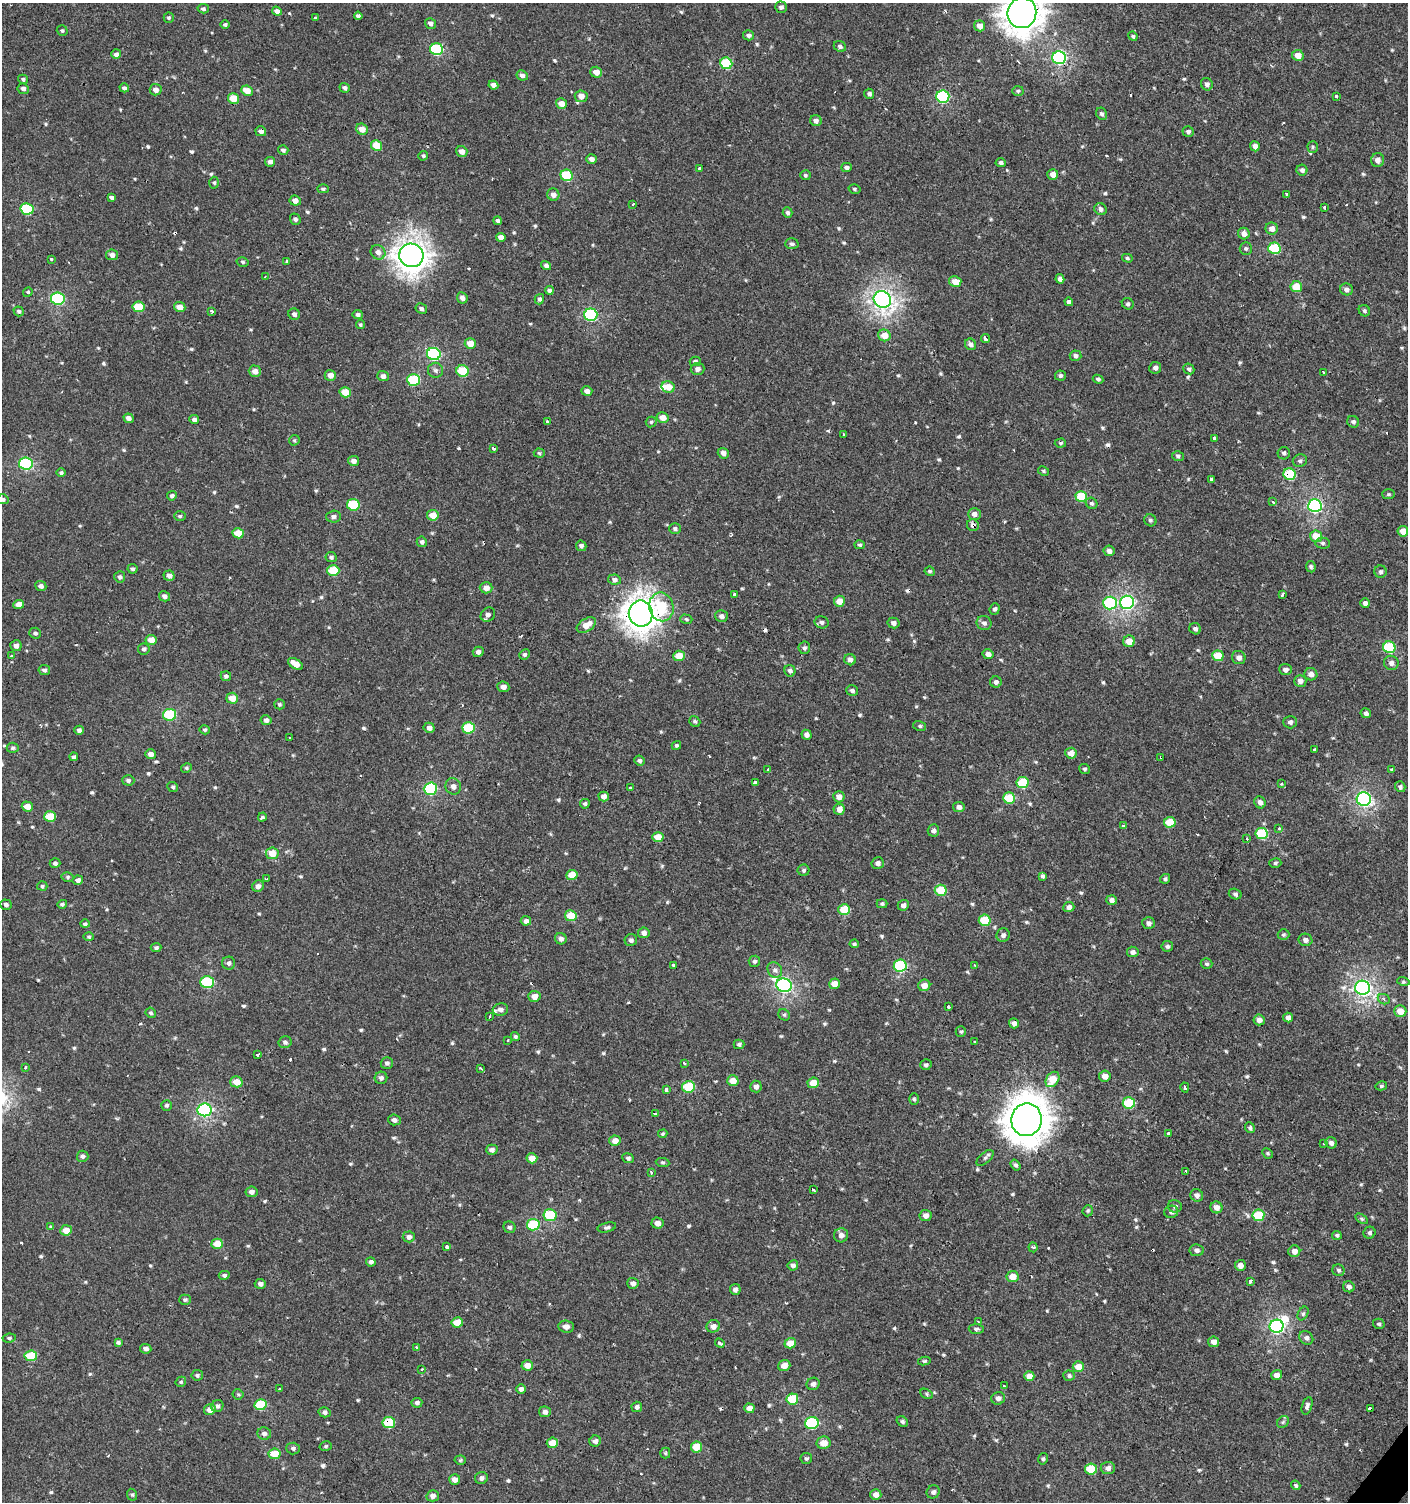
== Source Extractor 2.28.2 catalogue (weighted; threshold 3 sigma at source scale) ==
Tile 6 of 4 x 4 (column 2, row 2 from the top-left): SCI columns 1638-3043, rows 3031-4530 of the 6057 x 6034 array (HDU 1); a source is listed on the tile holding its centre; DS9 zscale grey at full resolution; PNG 1410 x 1504 px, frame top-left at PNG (2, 3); each listed source drawn as its Kron ellipse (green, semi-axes under 4 px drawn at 4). Shown black and unused: <1% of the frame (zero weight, under 2 of 3 exposures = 2% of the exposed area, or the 3 px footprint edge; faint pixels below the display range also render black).
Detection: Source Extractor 2.28.2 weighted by HDU 2 'WHT'; one run over the whole footprint, this tile lists its part. Background 7.35e-04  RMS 0.0038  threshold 0.0169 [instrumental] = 3 sigma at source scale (4.5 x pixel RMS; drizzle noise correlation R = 1.50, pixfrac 1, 0.0396/0.0396 arcsec/px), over >= 5 px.
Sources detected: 677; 1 inside a brighter object's white glare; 26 cosmic-ray / hot-pixel residue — neither listed nor drawn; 2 inside a brighter listed object's ellipse — not listed separately; of the other 648, all 500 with FLUX_AUTO >= 0.535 (the completeness limit of this list) listed and drawn (148 fainter detections not listed), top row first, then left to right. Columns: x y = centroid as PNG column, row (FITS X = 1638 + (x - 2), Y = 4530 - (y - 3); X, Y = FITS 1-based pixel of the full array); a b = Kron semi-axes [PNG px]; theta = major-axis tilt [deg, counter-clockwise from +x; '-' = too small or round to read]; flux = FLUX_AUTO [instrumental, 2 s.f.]
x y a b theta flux
781 7 6 5 - 1.1
203 9 6 4 -14 0.8
277 11 5 4 - 1.6
1022 13 15 14 - 590
358 16 4 4 - 0.94
315 17 3 3 - 3.3
169 18 5 5 - 0.65
430 23 6 5 - 1.4
225 25 5 4 - 0.71
980 26 5 5 - 3.3
62 31 5 5 - 0.72
749 35 5 5 - 1
1133 36 5 4 - 0.62
840 46 6 5 - 0.95
437 49 6 6 - 30
116 54 5 4 - 1.3
1298 55 6 5 - 4.1
1059 58 7 6 - 70
726 63 6 5 - 19
596 72 6 5 - 3.2
522 75 5 5 - 1.4
23 79 5 4 - 0.74
1207 84 6 5 - 1.1
493 85 5 4 - 1.8
124 88 5 4 - 0.96
345 88 5 4 - 1
23 89 6 5 - 1.3
156 90 6 5 - 2.2
247 91 6 5 - 4.7
1018 91 5 5 - 0.67
869 94 5 5 - 0.99
581 96 6 6 - 2.7
1336 96 3 3 - 0.78
943 97 6 6 - 40
233 98 5 5 - 7.8
561 103 5 5 - 3.1
1102 114 6 5 - 1
816 121 6 5 - 1.5
362 129 6 5 - 3.5
261 131 5 5 - 1.6
1188 132 5 5 - 1.1
377 145 5 5 - 6.5
1255 146 5 4 - 2
1313 147 6 5 - 0.61
283 150 5 5 - 0.93
462 151 6 5 - 2.3
423 156 5 4 - 0.57
591 159 5 4 - 1.6
1378 160 7 6 - 1.7
270 162 5 5 - 1.2
1001 162 5 4 - 0.9
847 167 5 4 - 1.2
699 169 3 3 - 1.5
1302 170 5 5 - 1.1
1053 174 5 5 - 2.5
567 175 6 5 - 19
805 175 5 5 - 0.68
214 183 6 4 -88 0.61
323 189 6 4 -1 0.65
855 189 6 4 -16 0.64
1287 194 3 3 - 2.9
553 195 6 6 - 1.7
111 197 4 3 - 0.84
295 201 5 5 - 2.4
632 204 3 3 - 7.4
1324 208 3 3 - 1.8
27 209 6 5 - 23
1100 209 6 5 - 1.4
788 213 5 5 - 0.87
295 219 6 5 - 0.98
498 221 4 4 - 0.86
1272 229 6 6 - 2.2
1244 234 6 5 - 2.5
501 237 5 4 - 2
792 244 7 5 0 0.86
1274 248 6 6 - 22
1246 249 6 6 - 0.82
378 252 8 7 - 1.9
112 255 6 5 - 1.7
411 255 12 11 - 360
1127 258 5 4 - 0.54
51 259 3 3 - 1.6
243 262 6 4 -16 0.61
286 262 3 3 - 0.87
546 265 5 4 - 0.95
265 277 3 2 - 0.59
1060 279 5 4 - 1.3
955 281 6 5 - 3.5
1296 287 6 5 - 7
1346 289 6 6 - 1.4
549 290 4 4 - 0.94
28 292 5 4 - 0.82
58 298 7 6 - 42
462 298 6 5 - 1.5
539 299 5 4 - 0.85
882 299 9 8 - 190
1069 302 4 4 - 1.1
1128 304 6 5 - 0.66
138 307 6 5 - 9.2
180 307 5 5 - 3.2
421 309 6 5 - 0.83
19 311 5 4 - 0.77
212 311 4 4 - 1
1364 311 6 5 - 0.74
294 314 6 5 - 1.1
358 314 5 4 - 0.92
591 315 6 6 - 43
360 325 4 4 - 0.62
884 335 6 6 - 4.6
985 339 4 3 - 5
470 344 5 5 - 4.5
971 344 6 5 - 1.7
434 354 7 6 - 38
1075 356 6 5 - 1.1
695 361 5 4 - 0.85
1155 368 6 5 - 1.2
698 369 7 6 - 1.5
1189 369 6 5 - 0.75
436 370 7 7 - 1.2
255 371 6 5 - 2.2
463 371 6 5 - 14
1324 372 3 3 - 0.75
330 375 6 5 - 2.5
383 376 5 5 - 1.5
1060 376 5 5 - 0.83
1098 379 5 4 - 0.69
413 380 6 6 - 25
668 387 7 5 -12 4.9
587 391 5 5 - 1.9
345 392 5 5 - 6.3
129 418 5 4 - 1.8
663 418 6 5 - 3.7
194 419 5 4 - 1.1
547 422 3 3 - 2.2
651 422 5 5 - 0.6
1353 422 6 5 - 0.98
844 434 3 3 - 1.4
1214 438 3 3 - 2.1
294 440 5 5 - 0.55
1060 443 5 4 - 0.63
493 449 3 3 - 2.2
539 453 5 4 - 0.56
723 453 6 5 - 1.6
1284 453 6 6 - 0.89
1178 456 6 5 - 0.74
353 461 5 5 - 1.7
1300 461 7 6 - 0.92
26 464 7 6 - 41
1043 471 6 4 -28 0.53
61 473 5 4 - 0.64
1290 474 6 6 - 24
1212 479 3 3 - 12
1388 494 6 5 - 0.59
172 496 5 4 - 0.85
1081 496 6 5 - 14
3 499 5 5 - 0.86
1273 502 3 2 - 0.69
1092 503 6 5 - 0.76
353 505 6 5 - 19
1315 506 7 6 - 76
974 514 6 6 - 1.8
433 515 6 5 - 4.7
180 516 6 5 - 0.63
334 516 7 6 - 1.3
1150 520 6 5 - 0.79
973 525 6 5 - 1.2
675 529 6 5 - 0.81
1403 531 5 5 - 3.7
238 533 5 5 - 6.9
1316 536 6 6 - 6.3
422 542 5 5 - 1.1
1323 543 7 5 -2 0.8
860 545 5 4 - 0.63
581 546 5 5 - 0.94
1109 551 5 5 - 1.7
331 557 6 5 - 0.85
1311 567 5 5 - 0.78
133 569 5 5 - 0.68
333 571 6 5 - 13
930 571 5 4 - 0.62
1381 572 6 6 - 0.93
169 576 5 5 - 1.8
120 577 5 5 - 0.99
614 580 6 5 - 1.2
41 586 6 5 - 1.4
486 588 6 5 - 2.7
734 594 3 3 - 1.3
1282 594 3 3 - 1.5
164 596 5 5 - 1.4
839 601 5 5 - 4.1
1127 602 7 7 - 86
1110 603 7 6 - 29
1365 603 5 5 - 1.2
19 605 5 4 - 3.1
661 607 14 12 -78 16
995 609 6 5 - 0.97
641 614 13 12 - 400
488 615 8 6 45 1.5
721 616 6 5 - 1.5
686 619 6 4 -17 0.57
822 622 7 6 - 1.1
893 623 6 5 - 1.4
984 623 7 7 - 1.4
586 625 11 6 32 4.3
1195 629 6 5 - 1.1
35 633 6 5 - 0.83
151 640 5 5 - 3.8
1129 641 6 5 - 4.3
16 646 5 5 - 1.6
1389 647 6 6 - 25
804 648 6 6 - 0.8
144 649 6 5 - 0.93
478 652 5 5 - 1.2
524 654 5 5 - 0.79
988 654 5 5 - 1.7
11 656 3 3 - 1.8
679 656 6 5 - 6
1218 656 6 5 - 8.7
1239 657 7 6 - 1.9
850 660 6 5 - 1.5
1391 663 7 7 - 1.6
295 664 8 5 -33 3.8
44 670 6 5 - 0.94
1285 670 6 5 - 1.5
790 671 6 5 - 1.1
1311 674 6 6 - 2.1
226 676 5 5 - 0.99
1300 681 6 6 - 1.7
996 682 6 5 - 1.4
503 687 6 5 - 2
852 690 6 5 - 1.1
232 698 6 5 - 4.5
279 704 5 5 - 0.58
1366 713 5 5 - 1.1
169 715 6 6 - 16
266 720 5 5 - 1.2
695 721 6 5 - 0.66
1290 722 7 6 - 1.1
920 726 6 5 - 0.7
429 728 5 5 - 1.7
469 728 6 5 - 20
79 730 5 4 - 0.94
205 730 5 4 - 0.58
806 735 5 5 - 1.5
290 738 3 3 - 0.75
676 745 5 4 - 0.66
13 748 6 5 - 0.84
1314 750 3 3 - 3.3
1071 753 6 5 - 3.7
151 754 5 5 - 2.1
74 757 4 4 - 0.89
1161 757 3 3 - 0.58
639 760 5 5 - 0.83
186 768 5 4 - 0.57
1085 769 5 5 - 0.65
768 770 4 3 - 4.8
1392 770 3 3 - 3.2
128 780 6 5 - 0.91
755 783 3 3 - 2.7
1023 783 6 6 - 18
1281 783 3 3 - 1.7
453 786 8 7 - 1.9
173 787 5 4 - 0.68
1400 787 5 5 - 0.85
630 788 3 3 - 0.76
430 789 6 6 - 38
604 796 5 5 - 1.8
839 797 6 5 - 2.5
1009 798 6 5 - 12
1364 799 7 7 - 89
1260 802 6 5 - 1.6
585 804 5 4 - 0.66
27 806 5 5 - 3.5
959 807 6 5 - 1.6
839 809 5 5 - 2.8
50 817 6 5 - 8.6
262 817 4 4 - 1.1
1170 822 6 5 - 9.6
1123 826 4 3 - 0.67
1279 828 3 3 - 1.9
933 830 6 5 - 1.3
1262 833 6 6 - 21
658 837 5 5 - 5.3
1247 839 4 3 - 1.2
272 853 6 6 - 6
55 863 5 5 - 0.87
878 863 6 6 - 1.4
1275 863 6 4 16 0.62
804 870 6 6 - 0.82
572 875 5 5 - 6.1
1043 876 4 4 - 0.83
68 877 6 5 - 0.66
266 879 4 3 - 0.56
1165 879 5 5 - 0.69
78 880 5 4 - 1.6
42 886 5 4 - 0.61
258 886 6 5 - 1.5
941 890 6 5 - 11
1235 894 6 5 - 0.9
1112 900 5 5 - 1.5
62 904 5 4 - 0.8
882 904 5 4 - 0.68
6 905 6 5 - 1
903 905 6 5 - 1.4
1069 907 5 5 - 1.5
844 909 6 5 - 11
571 916 6 5 - 8.7
985 920 6 5 - 13
526 921 5 4 - 1.5
1148 923 6 6 - 1.3
85 924 5 4 - 0.78
644 933 5 5 - 1.6
1003 935 7 6 - 1.3
1283 935 6 5 - 0.68
89 937 5 4 - 0.55
561 939 6 5 - 1.5
631 940 6 6 - 1.1
1305 940 7 6 - 1.5
854 944 4 4 - 0.65
1167 946 6 5 - 0.85
156 948 5 4 - 0.79
1133 952 6 5 - 1.3
754 961 6 5 - 0.81
229 963 6 6 - 1
1206 964 6 5 - 0.77
673 965 4 3 - 1.6
900 966 6 6 - 30
975 966 3 3 - 1.3
775 970 8 7 - 1.4
1403 981 6 4 -15 0.55
207 982 7 6 - 26
834 984 5 5 - 3.7
784 985 8 6 -19 86
924 985 6 6 - 3
1363 988 7 7 - 140
534 996 6 5 - 3.1
1384 999 6 5 - 0.86
949 1007 3 3 - 2.5
500 1009 8 6 12 1.6
1400 1011 6 5 - 4.4
151 1013 5 5 - 0.66
784 1015 6 5 - 0.63
490 1017 3 3 - 3.6
1288 1018 5 5 - 1.8
1259 1020 5 5 - 1.8
1014 1023 5 4 - 1.5
961 1031 5 5 - 0.62
515 1036 5 4 - 0.69
508 1040 3 2 - 0.79
285 1042 6 6 - 0.96
975 1042 3 3 - 1.7
739 1044 5 4 - 0.79
257 1055 3 3 - 1.2
387 1063 6 6 - 1.1
684 1063 3 2 - 0.58
926 1065 6 5 - 0.96
25 1067 3 3 - 1.3
480 1068 3 2 - 0.79
1105 1076 6 5 - 2.8
381 1078 6 6 - 1.3
1052 1079 8 6 54 8.7
733 1081 6 5 - 4.5
236 1082 6 5 - 5.1
813 1083 5 5 - 6.4
1381 1086 5 4 - 0.58
688 1087 6 6 - 17
756 1087 6 5 - 1.7
1185 1087 5 3 - 1.1
666 1090 4 3 - 2.9
914 1099 5 5 - 0.6
1129 1103 6 5 - 19
167 1105 5 5 - 0.78
205 1110 7 6 - 62
655 1114 3 3 - 1.4
394 1120 6 5 - 1.3
1026 1120 16 15 - 760
1250 1128 5 4 - 0.75
663 1134 5 4 - 0.54
1169 1134 3 3 - 2.3
615 1141 6 5 - 2.9
1331 1143 6 5 - 1.3
1324 1144 3 3 - 0.97
492 1150 6 5 - 1.6
1268 1153 6 4 -45 0.53
83 1156 6 5 - 1
532 1158 5 5 - 4.1
628 1158 6 5 - 0.86
985 1158 10 5 41 1
663 1163 7 4 -5 0.63
1015 1165 6 4 -54 0.77
1186 1171 3 3 - 1.3
651 1172 3 2 - 0.71
813 1190 4 3 - 1.9
251 1192 6 5 - 1.7
1197 1195 6 6 - 1.3
1175 1206 7 6 - 1
1216 1207 6 6 - 2.1
1088 1211 6 5 - 0.56
1171 1212 7 6 - 1.1
550 1215 6 6 - 17
1258 1215 6 5 - 15
925 1216 6 5 - 2
1362 1219 7 4 -32 0.58
657 1223 6 5 - 2
533 1225 6 5 - 20
51 1227 3 3 - 1.1
510 1227 6 5 - 0.93
607 1227 9 5 14 0.92
66 1230 6 5 - 4.3
1369 1233 6 5 - 0.86
841 1235 7 7 - 1.9
1337 1235 5 4 - 0.72
409 1237 6 5 - 1.5
217 1244 6 5 - 6.2
447 1247 4 3 - 1.3
1033 1247 5 4 - 0.66
1197 1250 7 6 - 1.2
1294 1251 6 6 - 2.2
371 1262 5 4 - 1.1
793 1265 5 5 - 1.3
1240 1265 5 5 - 1.8
1338 1270 6 6 - 0.69
224 1275 5 4 - 0.79
1013 1277 6 5 - 4.3
1250 1281 4 3 - 4.2
633 1283 6 5 - 1.5
260 1284 5 5 - 1.3
1349 1287 6 5 - 1.2
735 1289 5 5 - 1.5
185 1300 6 5 - 0.75
1303 1314 7 5 63 0.81
457 1322 6 5 - 5.9
978 1322 3 3 - 0.54
1379 1324 6 5 - 0.68
713 1326 7 6 - 2.4
1277 1326 7 6 - 81
566 1327 8 6 -4 1.7
976 1329 7 5 -4 0.75
9 1338 7 4 8 0.6
1306 1338 7 6 - 1.2
118 1342 4 3 - 0.72
1214 1342 5 5 - 1.9
720 1343 5 3 - 2.2
790 1343 6 5 - 5.3
417 1347 3 3 - 0.59
146 1349 6 4 -7 1.4
31 1356 6 5 - 13
924 1361 6 4 9 0.62
527 1365 5 5 - 3.2
784 1366 6 5 - 3.5
1078 1367 5 5 - 5.5
422 1370 3 3 - 1.3
197 1375 6 5 - 0.74
1277 1375 5 5 - 2.1
1029 1376 5 5 - 2.7
1069 1376 6 5 - 0.73
181 1382 5 5 - 0.58
813 1384 6 6 - 1.3
1004 1386 3 3 - 0.97
280 1388 3 3 - 2.8
521 1389 5 4 - 1.2
238 1394 5 5 - 0.56
927 1394 7 4 -29 0.6
998 1398 7 6 - 1.6
792 1399 6 5 - 13
417 1403 5 5 - 1.1
261 1405 6 5 - 15
217 1406 6 5 - 1
1307 1406 9 5 74 1
637 1407 5 5 - 0.97
749 1408 5 5 - 2.9
1370 1409 3 3 - 11
210 1410 6 5 - 3.3
325 1412 6 5 - 1.1
545 1412 6 5 - 1.6
902 1421 6 4 -34 0.76
1283 1422 6 5 - 0.73
389 1423 6 5 - 16
812 1423 7 6 - 30
264 1433 7 6 - 1.3
595 1441 6 5 - 1.4
552 1443 5 5 - 4.8
824 1443 7 6 - 3.4
326 1446 6 4 15 0.55
696 1447 5 5 - 8.6
293 1448 6 6 - 0.94
665 1453 5 5 - 0.55
275 1454 6 5 - 7.5
806 1458 6 5 - 0.68
1043 1459 6 4 75 0.59
460 1460 5 4 - 0.54
1108 1468 7 6 - 1.8
1091 1469 6 5 - 12
481 1478 6 6 - 1.4
455 1479 5 5 - 2.3
1296 1485 5 4 - 0.57
933 1492 7 6 - 1.2
132 1495 6 5 - 0.58
876 1495 5 5 - 2.2
433 1496 6 5 - 1.8
Overlapping masked pixels (flux is a lower limit): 11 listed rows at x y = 1022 13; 1059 58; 261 131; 1290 474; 973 525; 1127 602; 661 607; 641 614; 1161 757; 1370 1409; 389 1423
Isophote crosses this tile's border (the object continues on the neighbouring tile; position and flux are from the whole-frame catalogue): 2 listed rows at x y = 1022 13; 3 499